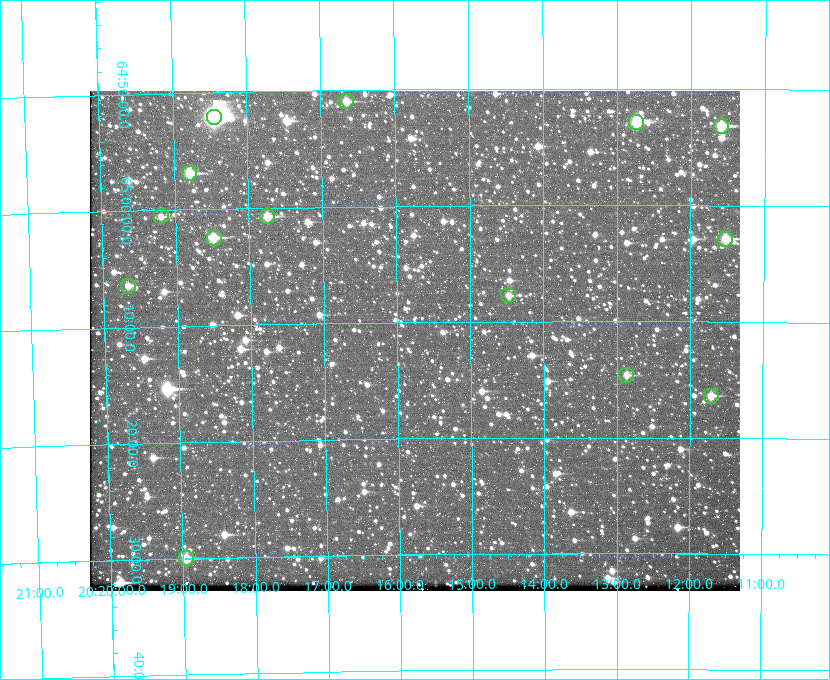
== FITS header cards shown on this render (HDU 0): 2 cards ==
NAXIS1  =                  650 / Width of table row in bytes
NAXIS2  =                  500 / Number of rows in table

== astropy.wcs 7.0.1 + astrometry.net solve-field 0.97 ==
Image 650 x 500 px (HDU 0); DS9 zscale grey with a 90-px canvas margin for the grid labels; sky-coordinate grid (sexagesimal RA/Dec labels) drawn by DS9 from the SOLVED WCS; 14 Tycho-2 reference stars matched to detected sources circled (green)
Header WCS: none
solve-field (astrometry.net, Tycho-2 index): SOLVED blind (the file carries no WCS)
Solved WCS: RA---TAN-SIP/DEC--TAN-SIP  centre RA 20:15:46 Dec +65:12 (303.94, +65.19 deg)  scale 5.16 arcsec/px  FOV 55.9' x 43.0'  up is -179 deg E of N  parity flipped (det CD > 0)
(file carries no celestial WCS; the grid is the blind solution)
Tycho-2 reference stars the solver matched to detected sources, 14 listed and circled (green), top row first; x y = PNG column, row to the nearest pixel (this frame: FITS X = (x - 90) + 1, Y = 500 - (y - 91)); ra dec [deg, ICRS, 3 dp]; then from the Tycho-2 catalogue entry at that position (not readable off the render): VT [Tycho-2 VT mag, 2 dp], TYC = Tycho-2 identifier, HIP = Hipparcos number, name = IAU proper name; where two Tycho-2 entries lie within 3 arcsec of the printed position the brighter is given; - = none
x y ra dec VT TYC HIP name
346 101 304.164 +64.849 10.65 4240-315-1 - -
214 117 304.612 +64.868 7.89 4241-1703-1 100101 -
636 122 303.184 +64.880 9.02 4240-488-1 - -
721 126 302.897 +64.886 9.40 4240-717-1 - -
189 173 304.698 +64.948 10.27 4241-1684-1 - -
161 216 304.798 +65.009 11.15 4241-1628-1 - -
267 216 304.437 +65.012 10.41 4241-1775-1 - -
214 238 304.620 +65.041 10.25 4241-1573-1 - -
725 239 302.882 +65.048 10.25 4240-98-1 - -
128 286 304.916 +65.107 11.17 4241-1518-1 - -
508 295 303.620 +65.129 11.18 4240-34-1 - -
626 375 303.217 +65.244 11.17 4240-236-1 - -
711 396 302.928 +65.273 10.74 4240-760-1 - -
186 558 304.739 +65.499 10.16 4241-1715-1 - -